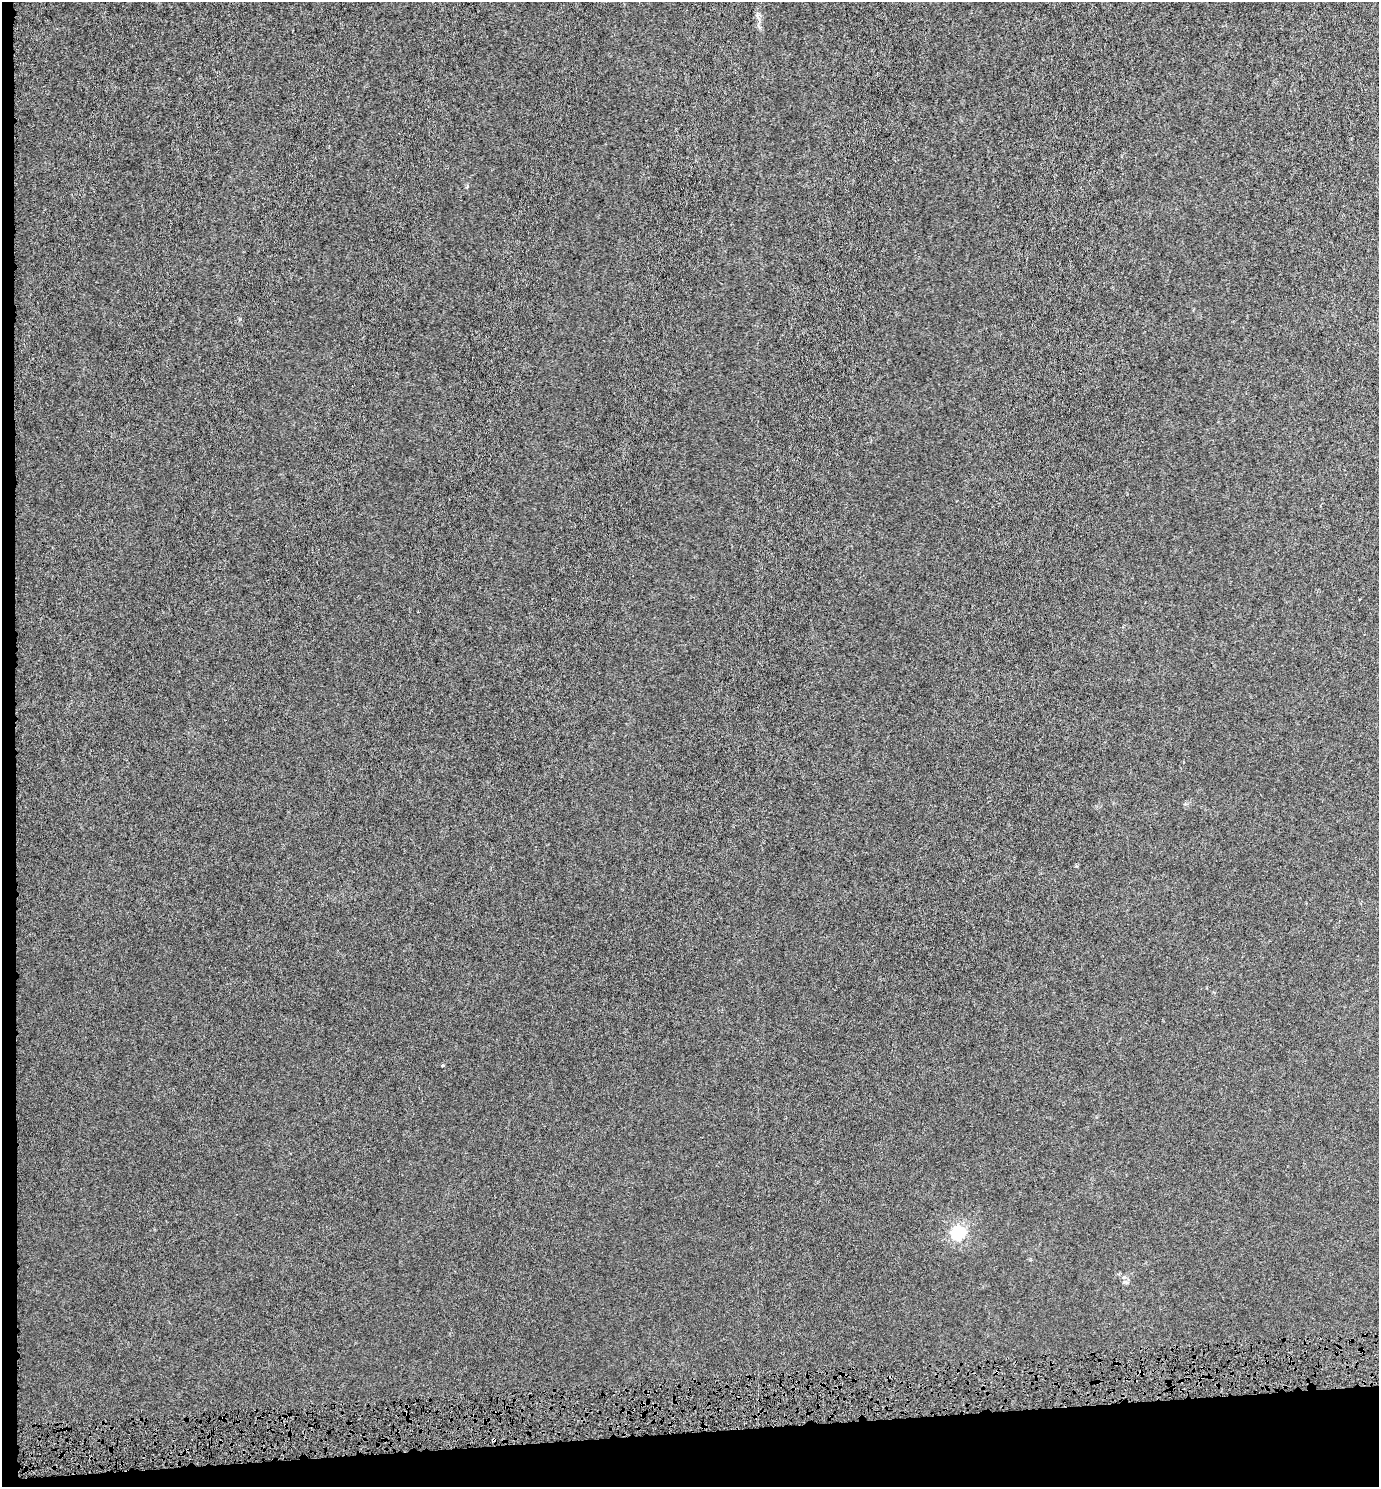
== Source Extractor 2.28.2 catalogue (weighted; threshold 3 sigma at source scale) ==
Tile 7 of 3 x 3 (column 1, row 3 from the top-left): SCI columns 1-1377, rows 27-1511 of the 4132 x 4505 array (HDU 1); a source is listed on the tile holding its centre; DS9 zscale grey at full resolution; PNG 1381 x 1489 px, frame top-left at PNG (2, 2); no overlay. Shown black and unused: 5% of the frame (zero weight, under 4 of 8 exposures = <1% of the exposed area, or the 3 px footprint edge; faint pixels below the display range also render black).
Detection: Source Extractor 2.28.2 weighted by HDU 2 'WHT'; one run over the whole footprint, this tile lists its part. Background -6.73e-06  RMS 0.0012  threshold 0.00509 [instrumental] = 3 sigma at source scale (4.09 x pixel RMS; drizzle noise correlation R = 1.36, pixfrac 0.8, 0.0396/0.0396 arcsec/px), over >= 5 px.
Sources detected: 6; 1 cosmic-ray / hot-pixel residue — not listed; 1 inside a brighter listed object's ellipse — not listed separately; the other 4 listed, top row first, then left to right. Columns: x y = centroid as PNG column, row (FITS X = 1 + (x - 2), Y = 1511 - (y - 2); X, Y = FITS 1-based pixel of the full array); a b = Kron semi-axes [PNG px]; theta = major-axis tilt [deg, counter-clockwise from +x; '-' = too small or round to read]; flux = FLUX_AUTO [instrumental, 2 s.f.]
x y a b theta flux
443 1065 4 3 - 0.13
958 1232 8 8 - 7.7
1124 1277 7 5 21 0.29
493 1440 4 3 - 0.44
Overlapping masked pixels (flux is a lower limit): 1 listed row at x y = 493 1440